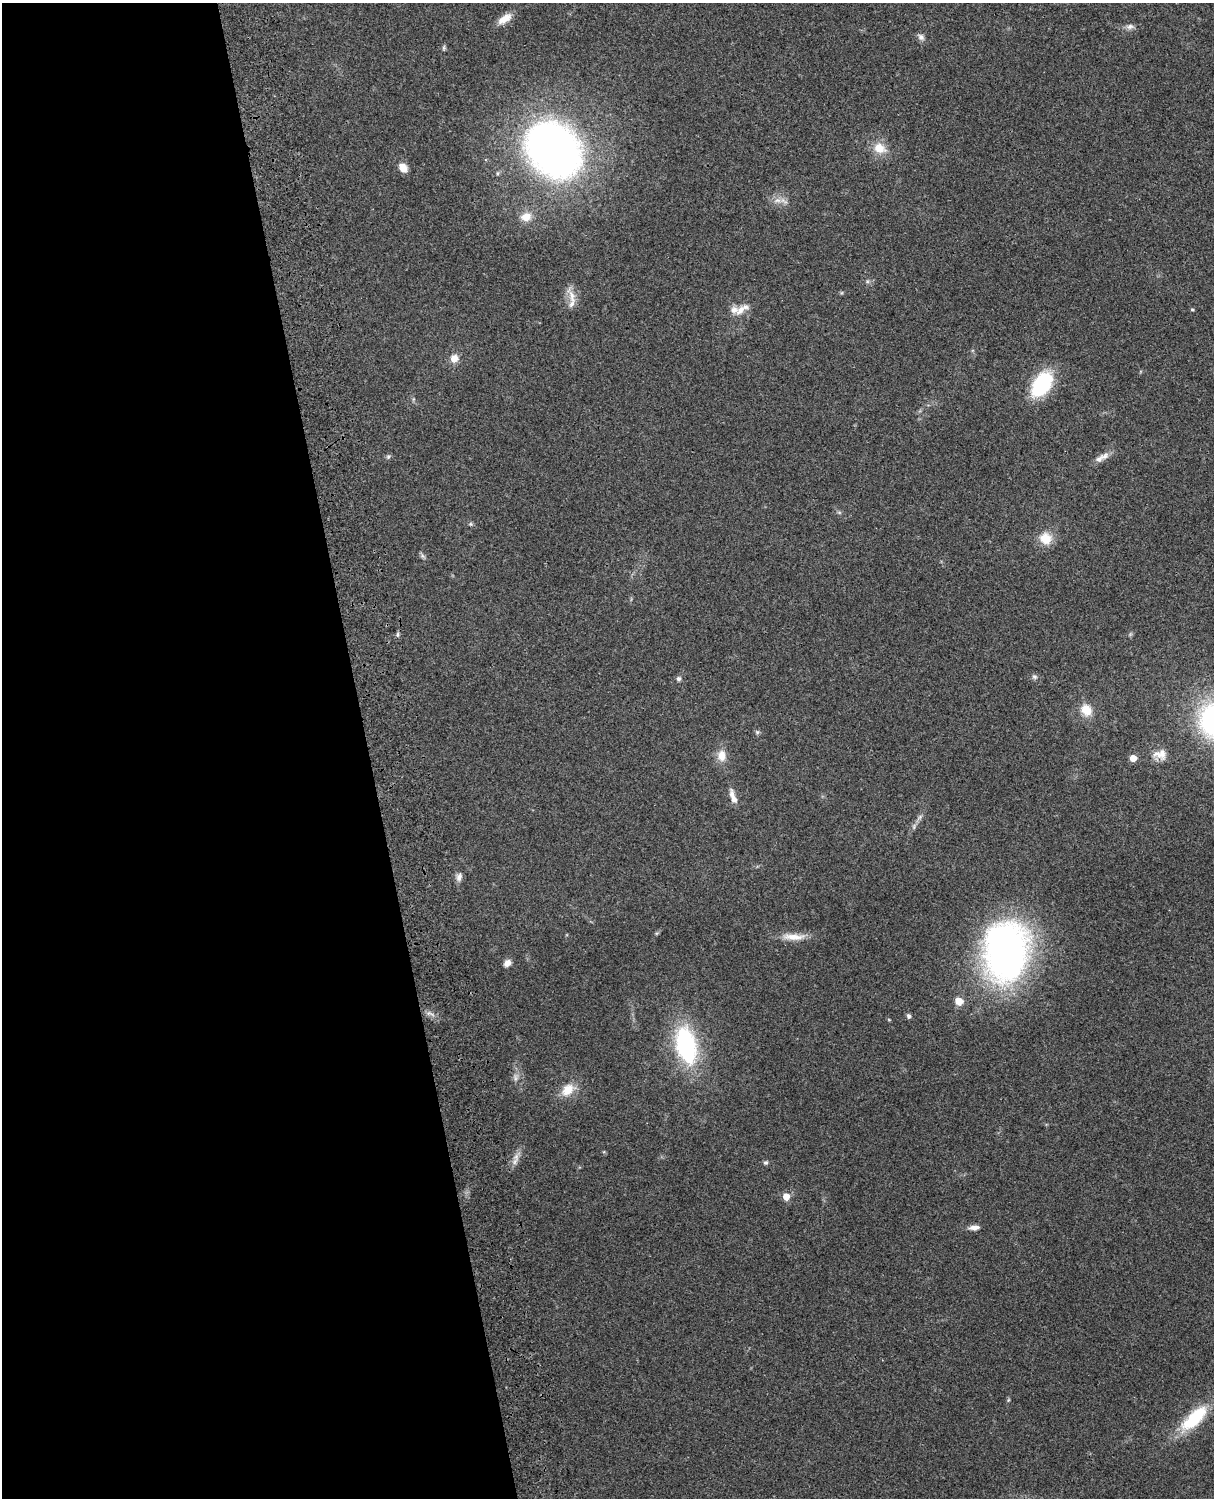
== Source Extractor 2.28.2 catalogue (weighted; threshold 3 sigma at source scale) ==
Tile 5 of 4 x 3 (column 1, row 2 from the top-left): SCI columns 120-1331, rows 1660-3155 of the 5087 x 4928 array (HDU 1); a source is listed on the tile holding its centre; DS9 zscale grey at full resolution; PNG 1216 x 1500 px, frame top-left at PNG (2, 3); no overlay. Shown black and unused: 30% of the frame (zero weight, under 3 of 4 exposures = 6% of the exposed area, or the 3 px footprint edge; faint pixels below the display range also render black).
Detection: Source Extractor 2.28.2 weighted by HDU 2 'WHT'; one run over the whole footprint, this tile lists its part. Background 0.257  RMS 0.0089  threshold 0.0401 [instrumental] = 3 sigma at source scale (4.5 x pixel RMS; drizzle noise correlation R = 1.50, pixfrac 1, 0.05/0.05 arcsec/px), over >= 5 px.
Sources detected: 50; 4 inside a brighter listed object's ellipse — not listed separately; the other 46 listed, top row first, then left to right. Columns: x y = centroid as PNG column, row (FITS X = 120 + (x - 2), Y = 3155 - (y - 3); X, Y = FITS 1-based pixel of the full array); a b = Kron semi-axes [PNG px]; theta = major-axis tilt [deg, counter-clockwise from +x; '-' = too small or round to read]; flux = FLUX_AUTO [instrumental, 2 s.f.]
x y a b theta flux
505 19 18 8 35 11
1130 26 11 7 6 3.8
921 37 10 8 -50 3.5
444 48 8 4 82 1.5
879 148 16 12 -26 15
553 150 46 37 -47 560
403 168 11 8 -48 7.9
784 201 13 6 -36 4.8
526 217 11 9 14 11
867 281 6 4 -46 1.5
572 296 27 8 -70 9.3
1192 309 5 4 - 1
740 310 18 9 53 9.2
454 358 10 9 - 7.9
1042 384 22 13 56 77
1105 456 13 9 24 5.4
388 457 6 5 - 1.6
839 512 6 4 -19 1.3
470 524 6 5 - 1.4
1046 538 14 13 - 16
422 556 8 5 -71 1.9
397 634 8 4 81 1.6
1034 677 8 6 -38 2.4
678 679 6 6 - 2.2
1086 710 13 11 -58 14
757 732 6 5 - 1.6
1162 753 18 11 86 7.8
722 756 14 11 90 10
1133 758 5 5 - 14
733 796 21 6 -71 6.7
920 817 8 4 54 2.2
459 877 12 7 77 4.1
793 937 33 8 -2 13
1005 952 48 35 89 480
507 963 9 7 38 4.9
959 1001 10 9 - 8.2
909 1016 6 5 - 2.1
686 1045 28 14 -77 140
515 1077 11 4 -86 3.2
567 1090 19 13 41 15
515 1162 14 7 61 5.6
766 1162 7 6 - 1.7
786 1196 6 5 - 11
974 1227 13 6 4 4.8
1008 1400 6 4 71 1.1
1194 1418 41 15 44 46